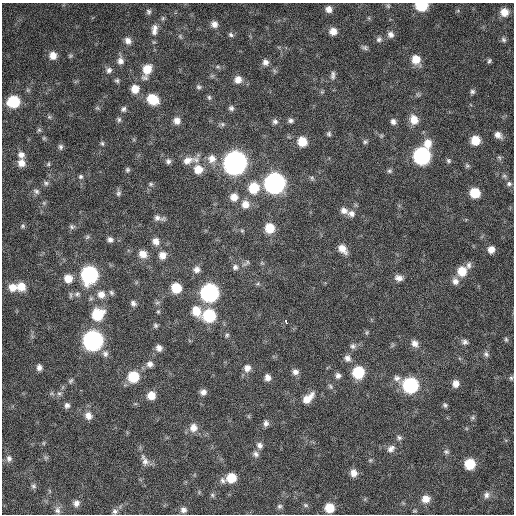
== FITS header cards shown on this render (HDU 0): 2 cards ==
NAXIS1  =                  512 / Axis length
NAXIS2  =                  512 / Axis length

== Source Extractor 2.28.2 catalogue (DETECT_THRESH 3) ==
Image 512 x 512 px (HDU 0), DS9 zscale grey, 1 PNG px = 1 image px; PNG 516 x 516 px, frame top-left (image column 1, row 512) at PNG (2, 3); no overlay
Background 363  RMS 20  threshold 59.5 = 3 sigma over >= 5 px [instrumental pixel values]
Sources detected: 176; all 176 listed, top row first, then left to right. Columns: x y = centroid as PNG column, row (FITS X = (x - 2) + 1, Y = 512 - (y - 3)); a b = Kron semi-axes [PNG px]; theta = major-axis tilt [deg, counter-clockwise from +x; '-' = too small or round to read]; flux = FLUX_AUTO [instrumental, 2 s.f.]
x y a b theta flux
422 5 8 6 1 57000
388 6 6 5 - 2100
329 9 7 7 - 7800
149 12 7 6 - 2900
504 12 8 8 - 14000
369 18 6 4 -72 1600
214 24 8 7 - 7200
154 30 15 8 83 8900
333 31 8 7 - 11000
231 35 7 6 - 3000
390 35 9 8 - 5900
180 36 6 4 -57 1800
379 39 8 7 - 4000
504 40 8 6 -46 3300
128 41 9 8 - 6900
365 47 7 7 - 3300
53 56 8 8 - 11000
416 59 9 9 - 17000
120 61 9 8 - 6900
489 61 7 5 59 2500
265 62 8 7 - 5900
218 67 6 4 -18 2100
109 70 8 7 - 4700
147 70 14 8 71 22000
333 75 10 5 86 4300
238 80 9 8 - 9800
117 81 6 5 - 2500
198 87 6 5 - 2600
135 89 9 8 - 15000
472 91 7 6 - 3100
209 97 6 5 - 2300
153 99 10 8 -35 38000
14 102 9 8 - 59000
231 108 7 6 - 3600
123 109 7 6 - 3300
49 117 6 4 44 1900
119 119 7 5 76 2800
291 120 8 6 0 3900
414 120 11 9 -68 16000
177 121 8 8 - 8300
275 121 7 7 - 4200
393 122 7 6 - 4900
222 124 6 6 - 2500
39 130 6 5 - 2100
329 134 7 6 - 2800
498 135 9 7 -40 7800
44 138 6 4 45 1500
475 140 8 8 - 23000
302 142 9 8 - 24000
365 142 6 6 - 2600
102 143 6 5 - 2100
428 143 11 9 -85 15000
60 147 7 6 - 3200
21 155 8 7 - 6800
422 156 10 9 - 240000
212 159 11 11 - 12000
187 160 18 10 16 14000
448 160 6 5 - 2500
168 161 7 7 - 4100
21 163 8 8 - 10000
235 163 11 10 - 900000
48 164 6 5 - 1900
467 166 6 5 - 2400
198 169 10 10 - 19000
127 170 7 6 - 2600
389 171 7 6 - 2700
81 177 6 6 - 2700
312 178 7 5 -49 2500
46 183 7 6 - 3300
274 183 10 10 - 510000
151 184 6 5 - 2200
509 184 7 6 - 3200
254 188 10 10 - 36000
36 191 9 6 -32 3600
118 193 8 7 - 3400
475 193 8 7 - 31000
234 197 9 9 - 12000
245 204 10 10 - 12000
344 211 10 8 -33 7700
351 214 9 8 - 6600
157 218 11 7 -15 5400
23 226 6 5 - 2200
72 227 8 7 - 3300
269 228 9 8 - 28000
242 231 6 4 0 1800
110 240 7 7 - 4500
156 241 9 8 - 8300
342 249 10 7 -45 13000
491 249 7 7 - 9100
143 254 10 8 -23 11000
162 255 8 8 - 9800
247 263 11 5 39 3300
469 265 10 7 75 5000
235 267 8 7 - 4500
196 270 8 8 - 6400
462 271 10 9 - 23000
89 275 10 9 - 240000
68 278 9 8 - 15000
399 278 9 7 -15 7000
455 281 9 8 - 7500
21 286 10 9 - 19000
12 287 10 9 - 13000
176 288 8 8 - 31000
111 292 7 6 - 2900
209 293 10 10 - 320000
77 294 8 6 2 4300
101 294 10 10 - 11000
91 298 6 4 19 2100
133 303 7 5 -57 4200
196 311 12 10 -66 20000
158 312 5 4 - 1800
98 314 11 10 - 43000
209 316 10 9 - 75000
286 321 4 3 - 31000
155 325 6 5 - 2400
367 332 7 4 59 1900
227 335 6 5 - 2300
506 339 7 4 -64 2300
93 341 10 10 - 430000
465 342 8 6 -18 4400
414 343 9 8 - 7500
353 346 8 7 - 4100
159 348 7 7 - 6600
105 354 8 8 - 5100
486 354 9 7 -40 4000
347 358 9 8 - 6200
150 364 9 8 - 5900
39 367 7 6 - 5700
247 368 9 8 - 8100
295 372 8 7 - 5800
358 372 9 9 - 53000
338 376 8 7 - 4800
133 377 9 9 - 42000
267 377 7 6 - 7100
397 378 10 8 6 6100
511 378 6 5 - 2200
71 381 7 5 49 2400
456 384 8 7 - 8500
410 385 9 9 - 160000
330 386 8 5 -61 2700
203 392 7 6 - 6100
59 393 6 6 - 3300
52 394 6 4 -19 2200
151 395 8 7 - 15000
308 398 16 8 43 15000
67 405 8 7 - 4300
445 405 7 5 -52 2700
88 416 9 8 - 9000
473 418 8 4 82 2500
266 423 8 6 84 4700
193 428 10 10 - 11000
399 437 8 6 -30 3400
44 443 6 4 89 1600
259 445 9 7 -54 5300
391 449 12 8 39 7200
446 451 8 7 - 3500
256 454 9 7 -42 4600
9 458 9 8 - 5100
145 460 18 8 -67 9000
370 460 5 5 - 2000
470 464 8 8 - 40000
354 473 8 7 - 9300
231 478 9 8 - 26000
223 480 9 7 -69 4700
33 486 7 6 - 3000
212 495 6 5 - 2200
486 495 9 8 - 5300
426 499 9 8 - 13000
76 503 8 7 - 6300
306 505 7 5 -20 2400
279 506 7 6 - 2900
329 508 8 8 - 24000
57 510 9 8 - 5200
183 510 8 7 - 5200
115 511 8 7 - 4100
414 511 7 3 -8 1700
At the frame edge (FLAGS 8, measured only in part): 1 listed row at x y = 422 5